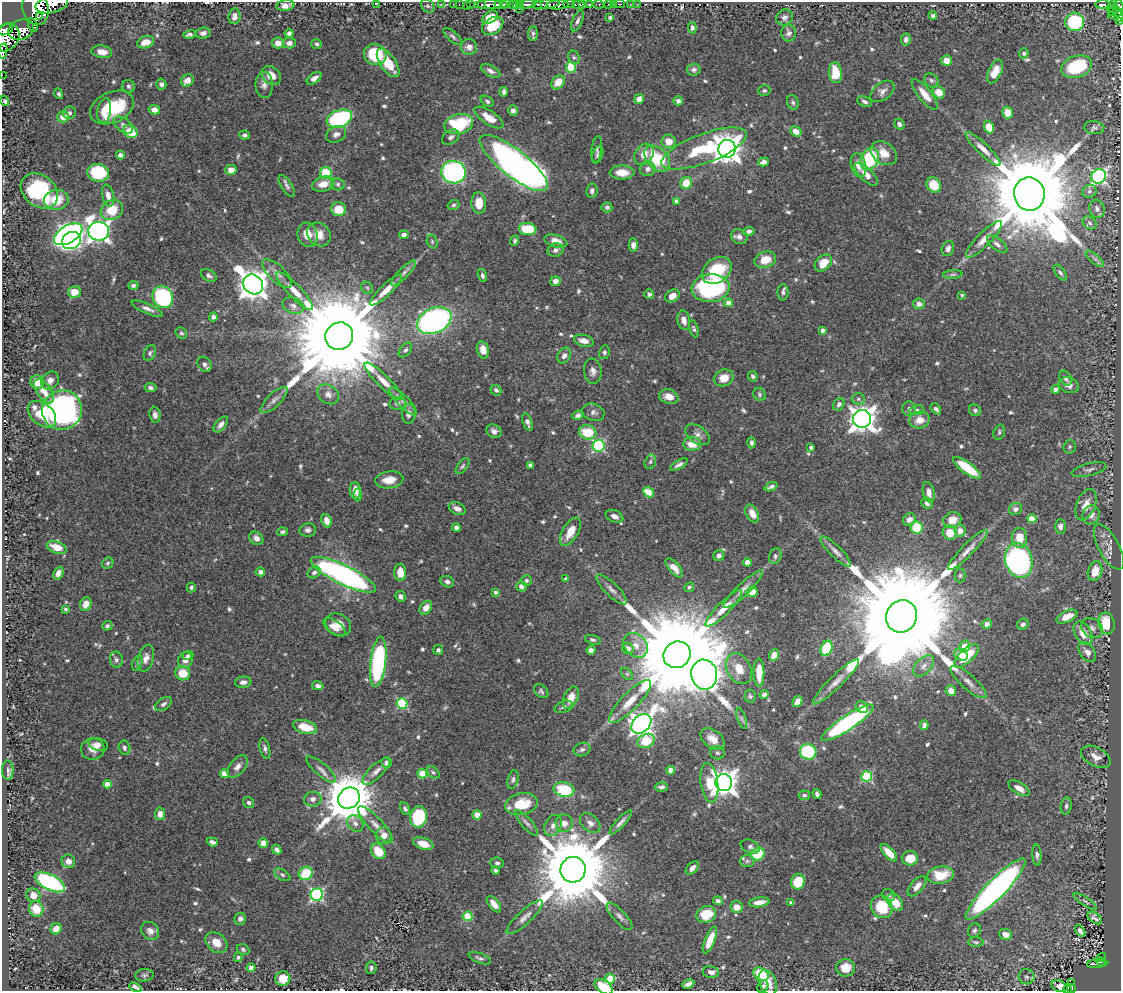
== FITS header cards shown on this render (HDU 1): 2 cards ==
NAXIS1  =                 1119
NAXIS2  =                  989

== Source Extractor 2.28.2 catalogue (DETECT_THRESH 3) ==
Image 1119 x 989 px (HDU 1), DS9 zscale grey, 1 PNG px = 1 image px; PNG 1123 x 993 px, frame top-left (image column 1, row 989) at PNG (2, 2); each listed source drawn as its Kron ellipse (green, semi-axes under 4 px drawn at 4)
Background 0.693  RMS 0.011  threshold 0.0338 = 3 sigma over >= 5 px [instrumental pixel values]
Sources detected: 671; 1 with non-positive FLUX_AUTO (blend fragments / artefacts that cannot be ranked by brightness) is neither listed nor drawn; of the other 670, the 500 brightest by FLUX_AUTO listed and drawn (170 fainter detections omitted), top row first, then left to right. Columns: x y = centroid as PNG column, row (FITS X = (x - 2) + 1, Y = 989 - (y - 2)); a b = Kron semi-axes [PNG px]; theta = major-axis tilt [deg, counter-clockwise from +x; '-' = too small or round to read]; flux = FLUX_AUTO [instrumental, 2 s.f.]
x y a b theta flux
377 3 3 2 - 13
52 4 16 8 12 1100
441 4 4 3 - 10
453 4 2 2 - 8.2
459 4 2 2 - 7.6
470 4 2 2 - 12
506 4 5 2 - 150
516 4 3 3 - 43
527 4 10 4 11 400
546 4 14 4 6 240
569 4 6 2 6 37
583 4 3 3 - 190
590 4 4 3 - 150
599 4 5 3 - 82
609 4 3 3 - 35
613 4 2 2 - 6.1
619 4 6 2 0 7.6
630 4 2 2 - 4.1
637 4 2 2 - 4.5
285 5 9 5 7 4.7
482 5 3 3 - 62
488 5 14 4 0 550
501 5 7 3 -9 290
512 5 3 3 - 28
521 5 3 3 - 57
538 5 5 2 - 73
558 5 11 4 6 790
578 5 6 4 5 440
1103 5 7 3 -3 160
1113 5 3 2 - 4.3
1119 5 6 3 -65 180
428 6 8 6 -45 1.5
466 6 2 2 - 2.9
36 8 17 13 -73 2400
519 9 2 2 - 7.6
1111 9 2 2 - 8.9
1113 12 3 2 - 7.7
1117 12 4 3 - 86
40 16 4 2 - 130
234 16 8 6 84 3.4
933 16 4 3 - 1.7
1112 16 2 2 - 5.7
490 17 8 5 33 11
785 17 8 7 - 2.9
1119 17 5 2 - 44
610 18 3 3 - 1.7
577 21 11 5 67 2.4
1120 21 4 2 - 20
1075 22 9 9 - 64
33 25 7 3 -68 47
493 26 11 8 32 22
692 28 6 4 -84 1.9
5 30 8 5 22 480
21 30 13 9 20 990
203 33 7 5 7 3.3
289 33 4 4 - 2.6
533 33 7 5 85 1.6
789 33 8 7 - 3.1
189 34 6 4 15 2.1
6 37 15 12 54 1700
453 37 12 5 -40 2
906 40 6 5 - 3
145 42 9 6 19 8.3
278 43 6 5 - 7.1
289 43 6 5 - 4.2
317 44 5 5 - 1.6
469 47 8 8 - 4.8
3 51 7 4 79 110
102 52 10 6 -8 7
1024 53 5 4 - 1.6
375 54 11 10 - 34
574 57 7 5 -65 1.6
946 60 5 5 - 5.3
388 63 16 7 -55 17
571 67 5 5 - 38
1077 67 16 10 19 46
694 70 7 6 - 2.1
491 71 11 5 -27 3.7
995 71 12 6 66 10
835 73 10 6 -82 18
2 75 2 2 - 4.3
271 75 11 8 -40 8.7
314 78 8 5 37 4.5
187 80 7 5 38 5.9
931 80 7 6 - 2.2
558 82 8 6 52 11
161 84 5 5 - 3
264 85 13 9 89 4.5
128 86 7 6 - 1.9
764 90 6 5 - 1.5
882 91 14 8 37 4.2
504 92 5 4 - 2.9
939 92 6 5 - 9.8
59 94 5 4 - 1.7
924 94 19 6 -51 10
639 99 5 4 - 7
5 101 5 4 - 1.8
487 101 7 5 -33 1.5
678 101 5 4 - 2.7
793 102 7 5 -70 1.8
865 102 7 5 -26 2.3
112 107 23 15 24 46
154 110 6 4 -13 5.5
104 111 12 7 80 9
513 111 5 5 - 3.3
69 113 6 6 - 2.6
1007 113 6 5 - 13
63 117 6 5 - 9.8
489 117 17 7 -33 11
339 119 13 8 20 100
459 124 15 10 13 55
899 124 5 5 - 2.5
123 125 11 6 -36 3.3
989 127 6 5 - 12
1094 128 10 6 -8 2.3
796 131 6 5 - 6.8
130 132 7 6 - 20
336 134 10 8 27 4.1
245 135 5 4 - 2.2
451 137 9 6 34 2.6
669 141 7 6 - 7.9
704 148 45 14 21 59
597 149 13 5 83 2.3
727 149 9 8 - 1000
983 149 23 5 -44 7.2
884 153 14 10 -35 9.7
644 154 11 9 53 8
120 155 4 4 - 2.8
598 155 9 5 71 1.8
657 159 15 10 -45 40
870 159 11 9 63 67
764 162 6 4 16 3.8
514 163 42 13 -38 530
859 165 12 7 -75 6
648 169 8 7 - 3.5
231 170 6 5 - 6.1
453 172 12 11 - 200
98 173 11 9 -10 37
326 173 6 6 - 27
622 173 12 7 -1 10
866 174 15 6 -44 7.2
1099 176 8 7 - 170
686 183 6 5 - 14
323 184 11 7 16 8
338 184 7 6 - 1.8
934 185 8 7 - 15
287 186 12 5 -57 2.5
39 191 20 15 -38 75
592 191 7 5 83 2.5
1089 191 7 6 - 2.2
1029 194 16 15 - 20000
108 196 11 6 -77 5.6
56 200 12 10 9 18
677 201 4 4 - 4.2
479 203 11 7 -86 12
453 205 6 5 - 1.6
607 207 5 5 - 1.9
339 209 7 7 - 14
1097 209 9 7 -73 3.8
112 210 12 9 29 20
1090 223 7 6 - 2.3
527 229 9 6 -6 25
99 231 10 9 - 560
749 231 5 4 - 2.5
68 234 16 8 32 360
307 235 12 10 -75 9.5
319 235 13 11 -44 8.7
404 235 5 4 - 2.9
739 237 8 7 - 3.8
984 239 25 7 45 8.8
71 241 10 8 31 130
515 241 5 4 - 1.6
556 241 12 6 -15 6
432 242 7 5 -71 1.4
997 244 12 5 -38 3.1
633 245 7 4 -89 4.3
948 248 8 6 68 2.9
555 250 8 6 17 3.1
1095 259 11 4 -40 2.8
765 260 11 8 18 13
823 263 10 7 42 13
717 270 16 12 35 34
277 273 19 8 -44 6.2
404 273 17 5 46 3.4
1060 273 9 4 -53 1.8
953 274 9 4 5 1.5
209 275 8 5 -28 2.3
482 276 7 4 -72 1.8
555 281 5 4 - 4.3
253 284 11 9 -45 1100
133 285 5 4 - 2
367 288 6 5 - 1.5
711 288 19 14 5 100
386 290 21 5 44 8.5
295 291 25 6 -46 9.8
74 292 6 6 - 11
783 292 8 5 89 2
649 294 5 5 - 2.2
962 295 3 3 - 1.4
672 296 8 6 32 6.1
163 297 11 10 - 100
728 303 4 4 - 6.4
919 304 6 5 - 3.8
293 306 11 7 -23 3.8
147 309 17 5 -24 4.3
213 317 4 4 - 2.5
684 320 10 6 -79 5.3
434 321 18 12 25 230
694 329 8 4 -76 1.6
823 330 4 3 - 2.9
181 333 6 5 - 1.6
339 336 14 13 - 25000
584 341 10 5 -13 5.5
405 350 8 5 50 1.8
483 350 8 6 -77 7.7
604 352 7 5 80 1.7
150 353 8 5 64 1.9
564 355 8 6 58 3.8
204 364 8 6 -53 3.1
593 371 12 9 -85 4.5
753 376 5 4 - 1.7
724 378 10 8 22 9.4
1065 378 8 6 -59 2.2
50 380 10 8 48 4.1
384 381 26 6 -45 9.3
37 382 7 6 - 11
1069 385 10 7 -17 6.6
150 387 6 4 -9 2.2
1056 389 4 4 - 4.7
496 390 6 5 - 2
44 391 14 7 -55 9.2
328 394 11 9 -34 4.5
759 394 7 6 - 1.6
669 397 10 7 -16 7
858 399 6 5 - 2
274 400 17 6 44 4.6
403 401 18 6 -46 4.3
397 404 8 6 10 2.1
839 404 7 5 58 2.4
909 409 7 6 - 2.5
936 409 6 4 -50 2.3
62 410 20 19 - 270
917 410 7 5 10 1.7
975 410 6 5 - 1.9
593 412 11 8 -20 3.3
42 414 16 10 -40 32
409 414 10 6 82 3.5
155 415 8 5 -83 3.1
578 415 6 4 21 2.6
862 419 9 9 - 800
919 420 10 8 12 8.8
527 422 9 4 -72 2.6
221 424 9 5 50 4.2
494 431 8 6 -26 3.1
588 432 9 7 -16 24
999 432 8 5 73 1.5
697 435 14 8 -34 4.5
752 443 5 4 - 2.1
692 444 9 6 1 13
599 446 6 6 - 98
811 447 4 3 - 2.3
1070 447 7 6 - 1.6
650 462 7 5 73 1.6
530 465 4 4 - 2.1
679 465 10 4 30 2.7
462 466 9 4 53 1.5
967 468 17 5 -36 28
1089 470 18 6 14 3.9
389 480 14 8 7 9.6
771 487 7 3 22 2.1
355 490 8 5 -88 7.1
649 492 6 4 -28 19
929 492 10 5 -78 5.2
358 495 6 4 88 1.8
927 503 6 5 - 2.5
1086 505 16 9 68 9.8
457 509 9 6 -25 5
1015 509 7 6 - 3.3
752 513 9 6 -62 8.1
1091 515 10 8 62 5.4
614 516 9 6 -24 4.2
909 519 7 5 40 4.1
1032 519 4 4 - 16
952 520 9 7 19 10
327 521 7 5 -71 7.3
1060 526 7 5 90 3.4
456 528 4 4 - 4.2
917 528 6 6 - 30
308 530 8 6 9 2.7
960 531 6 5 - 5.1
282 532 5 4 - 2.1
570 532 16 8 59 12
950 533 7 7 - 13
256 538 7 6 - 4.5
1020 538 10 7 -87 13
57 547 10 6 -18 9.6
1109 547 25 10 -62 11
968 550 27 6 45 7.4
836 552 21 6 -45 4.9
719 556 6 5 - 2.7
775 556 8 6 76 2.1
1019 560 17 13 -75 190
747 562 4 4 - 8.9
108 563 6 5 - 1.6
674 568 11 5 -49 6.4
1095 571 10 7 71 14
260 572 5 4 - 3.1
314 572 7 5 33 2.6
400 572 8 6 -89 11
58 573 7 5 65 4.1
343 575 36 9 -26 230
960 575 7 5 89 1.5
566 579 4 4 - 2.5
526 581 5 5 - 1.7
447 582 7 5 -24 2.5
521 586 5 5 - 3.8
191 587 5 4 - 1.5
689 587 5 4 - 1.6
612 589 20 6 -45 5
743 589 26 6 43 6.1
496 592 4 4 - 1.9
752 592 6 5 - 9.9
400 596 5 5 - 2.8
86 604 7 5 66 7
426 608 7 5 52 6.4
724 608 25 6 45 10
65 609 3 3 - 1.5
902 616 16 15 - 38000
1067 617 11 5 24 10
1107 623 11 8 -77 33
987 624 5 5 - 3.4
1023 624 6 5 - 2
338 625 13 10 -30 9.7
107 626 5 5 - 1.7
335 627 13 6 -36 7.1
1092 628 11 9 -35 4.8
1083 633 13 8 -59 12
593 640 8 4 -15 1.7
636 645 14 10 -47 8.7
965 646 6 5 - 17
826 648 8 5 68 33
628 649 6 5 - 6.9
438 650 5 5 - 1.7
591 650 4 4 - 5.2
1087 652 11 7 -56 4.7
677 655 14 13 - 27000
774 655 6 4 67 7.9
961 655 7 5 -30 6.3
188 656 5 4 - 2
966 656 16 6 42 25
146 658 14 7 75 5.4
116 660 8 6 -76 2.1
185 660 8 7 - 6
378 662 25 7 83 110
137 663 8 5 69 1.5
924 666 12 7 46 4.7
739 669 16 11 -61 12
183 673 7 7 - 17
759 673 14 5 -90 14
627 674 7 4 -45 1.4
704 675 15 13 -80 730
243 682 8 5 7 3.2
836 682 31 6 44 8.4
968 682 23 7 -41 6.3
318 686 6 4 -10 2.5
541 691 8 6 -42 1.8
951 691 5 5 - 6.3
764 694 5 4 - 2.3
750 696 6 5 - 1.6
571 698 12 7 65 10
630 701 29 8 46 14
797 701 6 4 59 5.8
402 703 5 5 - 59
163 704 9 5 36 2.4
564 707 9 5 18 2.2
862 707 6 5 - 5.4
742 719 11 4 -70 1.7
847 723 31 7 34 140
641 724 11 8 43 570
924 725 5 4 - 3.4
305 727 12 6 -15 16
713 739 14 9 -40 8.8
646 741 9 6 28 22
98 745 10 6 -16 2.9
124 748 7 5 -76 1.9
265 748 10 5 -75 2.4
93 749 12 10 14 7.2
582 749 8 6 21 2.4
808 752 8 7 - 52
717 753 7 6 - 1.8
1096 757 16 9 -28 6.7
387 762 5 5 - 3.1
237 767 13 7 52 4.5
321 769 18 6 -41 4.9
8 770 9 5 -89 2.6
671 770 4 4 - 8.8
376 771 18 6 44 5.3
433 772 7 5 -48 1.6
224 773 4 4 - 5.7
422 774 5 4 - 27
867 776 5 5 - 66
513 780 9 5 76 2
709 783 20 8 -83 21
724 783 8 8 - 790
107 784 4 4 - 7.3
661 787 7 4 3 2.7
1019 788 12 5 -32 5.3
564 789 10 7 -14 38
817 794 5 4 - 2.4
804 795 6 5 - 1.6
349 798 11 10 - 4000
313 799 8 7 - 3.2
249 802 6 5 - 1.6
521 804 16 10 12 23
1066 806 8 5 82 2
405 809 7 4 -62 1.8
160 814 6 5 - 5.6
477 815 4 4 - 15
419 817 11 8 80 50
620 822 16 4 48 3.4
355 823 9 7 -48 3.9
527 823 16 5 -48 3.2
564 823 9 8 - 6.6
590 823 12 8 -43 4.4
375 825 24 7 -47 7.6
553 825 11 8 61 4.8
384 835 8 7 - 7.3
212 842 5 4 - 2.5
263 843 5 4 - 7.9
423 844 10 6 -19 8.7
750 847 10 6 -22 2.1
277 850 5 4 - 2.8
378 851 8 6 -51 18
889 853 11 5 -48 12
758 854 7 6 - 29
1037 855 10 4 -87 2.3
910 858 8 7 - 14
68 861 7 6 - 5.4
747 861 7 6 - 2.2
497 863 7 5 -6 2.1
692 868 8 5 47 3.6
496 870 4 3 - 1.6
573 870 13 12 - 12000
306 873 7 6 - 26
282 875 9 5 -32 1.9
941 875 13 8 8 20
50 882 16 7 -26 120
798 882 8 6 81 22
917 886 12 6 48 5.1
996 889 42 9 46 290
33 895 7 6 - 7.4
317 895 6 6 - 120
889 895 7 6 - 1.6
718 901 5 4 - 2.6
1085 901 14 3 -33 1.8
759 902 10 5 9 6.5
895 902 9 6 -48 15
791 903 4 4 - 2.2
494 904 10 5 -52 6.8
737 907 6 6 - 8
882 907 12 10 -55 26
36 909 8 7 - 16
706 914 10 8 18 20
467 916 5 5 - 35
619 916 17 6 -47 4
525 917 23 7 42 5.6
1095 918 8 5 -36 2.6
240 919 6 5 - 2.8
56 929 6 5 - 5.5
974 930 7 6 - 2.1
150 931 10 8 -49 4.6
1080 931 7 4 -57 2.7
1006 934 6 5 - 6.1
710 940 14 5 67 14
976 942 7 5 -2 1.6
216 943 12 9 -40 10
243 949 6 5 - 1.7
238 957 5 4 - 1.5
1101 957 5 2 - 21
480 958 12 5 -20 2.4
1101 962 4 3 - 32
1097 964 10 3 4 100
251 968 4 4 - 3.7
371 968 6 5 - 2.3
846 968 9 8 - 13
711 972 8 6 -9 2.9
761 974 8 6 -31 26
144 975 9 6 8 2
1026 977 8 7 - 2.4
283 979 7 7 - 11
610 979 5 5 - 25
768 983 13 8 -67 13
1072 983 3 2 - 8.3
688 984 6 4 26 3.6
763 986 6 5 - 2.1
1059 986 8 5 -22 8.1
135 987 6 4 -22 3
604 987 10 6 -33 25
1067 989 3 2 - 9.8
1071 989 5 3 - 29
At the frame edge (FLAGS 8, measured only in part): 12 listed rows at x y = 377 3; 52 4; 1119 5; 36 8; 1119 17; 1120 21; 6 37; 3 51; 2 75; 604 987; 1067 989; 1071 989
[170 fainter detections neither listed nor drawn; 1 non-positive-flux detection neither listed nor drawn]